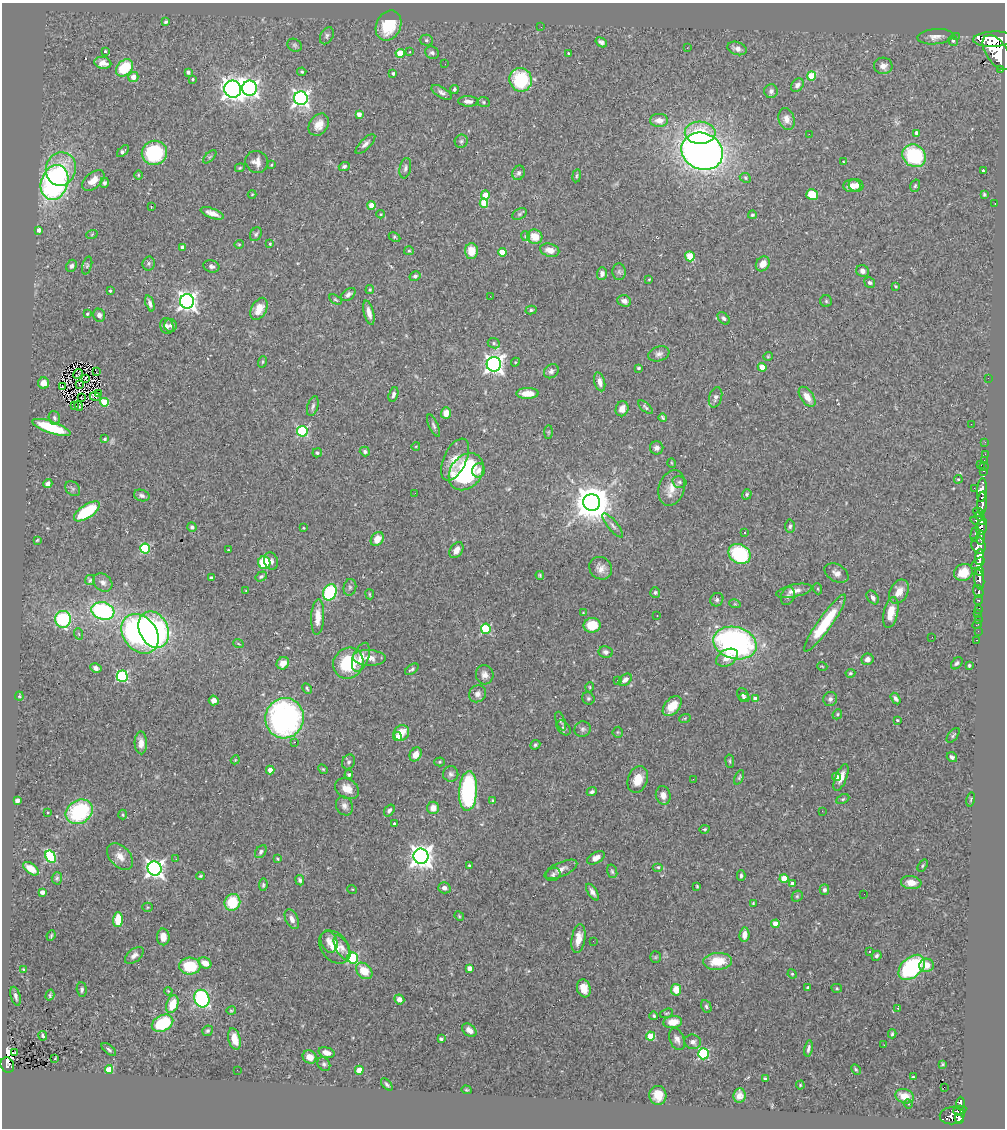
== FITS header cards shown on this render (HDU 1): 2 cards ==
NAXIS1  =                 1003
NAXIS2  =                 1126

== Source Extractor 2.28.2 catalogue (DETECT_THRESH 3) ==
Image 1003 x 1126 px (HDU 1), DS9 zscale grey, 1 PNG px = 1 image px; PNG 1007 x 1130 px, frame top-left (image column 1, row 1126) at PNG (2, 3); each listed source drawn as its Kron ellipse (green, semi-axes under 4 px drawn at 4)
Background 0.857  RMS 0.03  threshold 0.0911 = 3 sigma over >= 5 px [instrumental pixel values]
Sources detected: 452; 1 with non-positive FLUX_AUTO (blend fragments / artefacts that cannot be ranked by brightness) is neither listed nor drawn; the other 451 listed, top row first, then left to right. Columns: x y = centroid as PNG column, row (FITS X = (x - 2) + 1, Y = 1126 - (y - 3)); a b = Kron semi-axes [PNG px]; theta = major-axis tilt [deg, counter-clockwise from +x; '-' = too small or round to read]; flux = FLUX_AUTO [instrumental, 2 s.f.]
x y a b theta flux
166 22 4 3 - 3.2
389 26 16 12 66 79
541 27 2 2 - 36
327 36 9 6 61 5.6
956 36 2 2 - 11
935 37 18 7 5 13
994 39 20 7 2 6800
426 40 6 5 - 3.6
953 41 5 4 - 3.2
601 42 6 4 -34 5.7
294 45 7 6 - 4.2
687 48 3 2 - 2.2
737 48 10 6 -18 9.6
106 52 3 3 - 23
410 52 2 2 - 1.2
400 53 4 4 - 51
432 53 7 6 - 5
569 53 3 3 - 2.7
997 53 20 10 -56 8500
103 63 8 6 -9 17
445 64 2 2 - 3.6
883 66 9 8 - 11
125 68 10 7 44 91
1001 69 3 3 - 120
188 72 4 3 - 4.2
302 72 4 3 - 2.8
393 73 3 3 - 3.8
811 76 4 4 - 75
133 77 5 5 - 18
193 79 3 3 - 2.3
521 80 12 11 - 120
797 85 7 5 46 8.3
250 88 7 7 - 760
233 89 9 8 - 1300
454 89 4 4 - 3.7
771 91 7 6 - 6.5
442 92 11 5 -32 7.3
301 98 7 7 - 700
468 101 10 5 -2 11
484 102 6 5 - 3.1
359 114 4 4 - 13
787 119 11 8 -76 15
659 120 9 6 0 14
319 125 12 9 54 21
700 133 15 11 -2 71
917 133 4 3 - 9.2
809 134 2 2 - 27
461 141 6 6 - 4.8
365 144 13 5 44 7.9
123 151 7 3 43 9
702 151 21 18 -26 1600
154 153 12 12 - 160
914 156 12 10 -37 150
210 157 8 3 45 2.8
257 162 11 10 - 15
844 162 3 2 - 1.6
271 165 3 2 - 1.8
344 166 5 4 - 4.7
240 168 5 3 - 2.3
405 168 10 5 79 6.1
61 169 17 15 72 65
983 171 3 3 - 3.6
519 173 7 6 - 5.9
138 175 5 3 - 2.1
577 176 6 3 81 2.8
745 178 6 4 -25 2.8
93 181 13 8 39 21
55 182 18 13 71 500
104 183 5 4 - 5
856 185 7 6 - 14
852 186 8 6 4 18
915 186 6 4 73 3
252 194 4 3 - 1.5
812 194 6 5 - 50
984 194 4 3 - 2.7
485 195 4 4 - 31
484 203 5 4 - 54
995 203 2 2 - 4.5
371 205 4 4 - 35
151 207 3 2 - 1.3
212 213 12 5 -20 16
380 214 4 4 - 2.4
520 214 8 5 27 4.3
752 215 4 4 - 2.8
38 230 4 4 - 15
92 234 6 3 20 2.1
256 234 7 5 64 4.1
525 236 5 3 - 2.1
394 237 6 4 -27 3
535 237 8 7 - 29
239 244 5 4 - 2.3
270 244 3 3 - 2.4
183 247 4 4 - 13
550 250 10 6 -16 17
409 251 5 4 - 2.6
471 251 8 6 -88 33
502 252 4 4 - 37
690 256 5 5 - 61
149 264 7 6 - 4.3
763 264 8 6 52 17
87 265 9 4 74 4.1
72 266 6 5 - 6.2
211 266 8 6 -17 6.7
862 271 6 6 - 8.9
619 272 8 6 -86 5.9
602 273 6 5 - 10
415 276 6 4 33 4.3
649 279 3 3 - 1.6
870 282 5 5 - 5
896 286 3 2 - 2.4
370 290 4 4 - 2.3
110 291 3 3 - 3.6
348 294 8 5 38 6.6
490 296 2 2 - 22
335 300 7 4 -30 2.9
187 301 7 7 - 970
624 301 7 5 -20 8.2
826 301 6 6 - 3.3
150 303 8 4 -71 8.7
259 309 12 7 62 28
531 310 6 4 14 3.8
369 313 12 5 -76 14
87 314 3 3 - 2.4
99 315 6 6 - 7.5
724 318 7 5 -47 5.4
170 325 6 6 - 5.5
167 326 8 6 -72 7.8
494 343 6 5 - 3.9
659 354 11 7 18 8.1
768 356 5 4 - 2.2
262 362 6 4 71 2.6
515 362 4 4 - 2.1
494 364 7 7 - 940
762 367 4 4 - 29
638 368 4 3 - 3.6
551 371 8 6 40 6.5
96 372 2 2 - 1.6
78 374 5 2 - 3.2
85 378 3 2 - 1
988 378 2 2 - 120
600 382 9 5 -75 12
44 383 5 5 - 17
79 385 3 2 - 1.2
62 386 4 2 - 0.42
98 393 2 2 - 2.4
527 393 11 5 1 26
393 394 7 4 74 6.6
95 397 6 3 -24 4.1
715 397 10 6 74 9
807 397 11 6 -55 21
82 398 4 2 - 0.64
104 402 4 4 - 74
74 406 3 3 - 3.3
79 406 5 2 - 4.2
313 406 10 5 73 5.5
646 407 9 4 -42 4.1
622 409 7 6 - 15
446 413 6 5 - 19
54 418 7 5 -72 5.4
663 418 4 3 - 2.9
971 424 3 2 - 1.6
434 426 12 4 -65 5.6
51 427 20 6 -19 110
302 431 5 5 - 210
548 432 7 4 89 3
105 439 3 3 - 3.8
985 442 2 2 - 15
416 446 4 3 - 1.5
657 448 6 6 - 8.2
365 451 5 4 - 4.5
317 453 5 4 - 3.6
985 454 2 2 - 13
455 459 22 11 65 31
984 460 2 2 - 13
672 463 5 3 - 1.6
980 464 3 2 - 100
984 467 4 3 - 44
478 470 7 6 - 11
984 471 3 2 - 34
466 472 20 15 52 220
958 479 4 3 - 2.3
679 482 7 5 -15 4.6
48 484 4 4 - 7.5
672 488 18 12 72 28
974 488 2 2 - 14
73 489 8 6 -46 5.4
982 490 12 5 86 2000
415 493 3 2 - 1.6
747 494 5 4 - 3.8
142 495 8 5 -19 6.4
592 503 8 8 - 5200
982 503 11 4 86 1800
87 511 15 6 34 100
978 512 5 3 - 380
980 516 5 3 - 440
978 521 8 3 -10 700
613 525 15 5 -50 8.2
790 526 7 4 87 4.2
192 527 5 4 - 5.2
981 527 7 5 84 820
303 528 3 2 - 1.9
744 532 3 2 - 3.2
975 534 8 4 78 370
980 538 7 4 84 590
377 539 7 5 51 21
37 540 3 3 - 1.9
979 545 8 7 - 1800
145 549 5 5 - 130
229 550 3 3 - 2.5
456 550 9 6 56 15
739 554 11 9 -33 140
979 557 8 4 83 2200
271 561 9 6 -72 8.7
264 563 6 6 - 75
978 563 8 4 37 1700
601 568 12 10 -47 16
980 571 4 3 - 560
963 572 10 8 26 33
837 573 13 8 -30 11
540 575 4 3 - 2.5
261 577 6 4 32 3.8
211 578 4 3 - 3.4
979 579 10 5 -81 1500
90 580 5 5 - 3.3
103 582 10 8 -40 11
350 587 8 6 77 5
818 589 5 3 - 2.1
246 591 2 2 - 1.2
794 591 18 6 11 16
978 591 6 5 - 450
330 592 8 6 65 170
655 592 5 5 - 4.7
899 592 13 9 61 22
370 594 5 2 - 2.1
788 596 9 6 70 6
873 598 7 5 -52 6.8
717 600 7 6 - 5.2
978 600 5 3 - 170
735 604 6 3 -17 2.1
978 609 4 3 - 41
103 611 12 8 -16 280
891 612 15 7 78 29
583 613 3 3 - 1.7
978 614 2 2 - 8.4
657 616 2 2 - 1
318 617 18 6 87 26
63 619 8 8 - 170
978 619 2 2 - 12
825 623 34 7 55 97
977 624 5 2 - 13
592 625 8 7 - 52
486 629 5 5 - 140
154 630 19 14 -64 400
978 631 2 2 - 9.7
79 634 6 3 -71 2.2
140 634 21 16 -53 490
932 637 2 2 - 10
977 640 3 2 - 12
238 643 5 3 - 1.9
735 643 22 16 -15 540
606 652 7 6 - 6.5
361 657 15 7 68 23
369 658 16 8 -2 21
727 658 12 8 29 24
867 659 6 5 - 8.2
283 663 6 5 - 20
348 663 16 14 51 110
957 663 7 5 48 4.5
969 665 3 3 - 4.2
822 666 5 3 - 1.7
96 668 6 4 -29 9
412 669 8 4 36 4.6
850 673 5 4 - 2.9
485 675 9 8 - 11
122 676 5 5 - 220
617 680 2 2 - 3.8
625 680 7 5 39 9.1
590 687 5 3 - 2
307 688 6 3 -63 2.7
478 694 9 8 - 10
743 695 7 5 -53 5.4
19 696 4 4 - 2.1
588 698 6 6 - 4
744 698 5 3 - 4.6
755 699 4 4 - 18
830 699 7 6 - 6.5
895 699 6 4 -57 5.2
214 700 5 5 - 11
672 706 12 7 49 37
837 714 5 4 - 2.6
285 718 20 19 - 540
685 718 6 3 19 2.3
897 720 3 3 - 2.4
561 721 10 4 -70 4.1
564 728 8 5 -49 4.8
583 729 8 7 - 5.9
618 732 5 5 - 2.5
401 733 8 7 - 32
953 735 9 4 51 3.8
397 736 4 4 - 16
294 742 3 2 - 2.7
141 743 11 6 -88 14
535 745 5 4 - 4.3
416 754 7 5 61 19
952 757 5 4 - 6.5
235 760 4 3 - 1.9
730 761 7 3 -82 2.7
348 762 8 6 62 4.9
440 762 5 4 - 2.3
323 769 5 4 - 2.5
270 770 4 3 - 31
451 774 8 7 - 6.1
349 775 4 4 - 4
739 777 8 4 65 3.1
837 777 4 4 - 15
841 777 14 5 69 18
638 779 14 10 72 29
693 779 3 2 - 2.7
347 789 13 9 -32 21
468 791 20 9 87 250
592 792 5 4 - 4.3
663 795 9 7 -76 14
843 799 7 4 26 3.2
971 799 7 4 78 3.1
493 800 4 4 - 2.9
17 801 4 4 - 5.8
344 806 10 8 -59 8.8
433 808 6 6 - 16
389 810 6 4 54 5.4
822 811 2 2 - 3.9
48 812 3 2 - 1.5
79 812 14 11 32 180
123 815 5 4 - 2.5
394 824 3 3 - 2.4
705 829 5 4 - 3.1
261 852 7 5 53 4.7
120 856 16 10 -47 21
421 856 7 7 - 1700
50 857 6 5 - 160
596 858 9 5 30 15
176 859 3 2 - 1.8
277 859 4 3 - 2.5
469 865 3 3 - 2.3
923 866 7 4 55 3.1
658 867 5 4 - 3.9
155 868 7 7 - 930
31 869 9 5 -36 26
561 869 18 7 24 15
612 871 7 5 -72 3.8
553 874 8 6 32 5.3
200 876 4 3 - 2.4
741 876 5 3 - 4.2
57 878 6 5 - 3.6
784 878 4 4 - 42
300 880 5 4 - 4.2
911 883 10 6 -8 21
792 884 4 3 - 10
263 885 6 4 82 3.5
697 886 3 2 - 2.1
444 888 6 5 - 9
352 889 5 3 - 1.7
824 890 5 4 - 5.6
42 892 4 3 - 14
592 892 9 4 -58 8.7
864 894 2 2 - 1.3
797 896 6 5 - 3.3
232 902 8 7 - 72
753 903 3 2 - 2.1
147 907 5 4 - 2.4
459 916 5 4 - 2.3
292 919 10 6 -63 12
118 920 7 5 88 47
775 924 4 4 - 35
744 935 7 5 83 15
51 936 5 3 - 2.5
163 937 8 6 -89 18
578 939 15 6 80 21
593 941 2 2 - 3.8
329 942 11 8 -70 14
335 947 18 13 -50 34
342 947 13 6 -62 9.9
870 951 3 2 - 2.5
134 955 11 6 39 10
877 956 5 4 - 4.6
655 957 5 5 - 2.9
353 958 5 5 - 200
717 961 14 8 4 53
205 963 7 5 -30 24
926 965 7 6 - 23
190 966 11 8 -2 87
912 967 15 10 42 270
469 968 4 4 - 21
23 969 3 3 - 1.6
364 971 9 6 -45 36
792 974 5 4 - 2.5
808 987 3 3 - 4.8
584 988 9 6 -74 22
837 988 5 4 - 3.1
82 989 7 5 -87 4.7
676 990 6 5 - 28
168 991 4 2 - 2
50 995 5 3 - 2.8
16 996 10 5 -74 7.1
202 999 9 7 -69 230
399 999 5 5 - 14
172 1004 9 5 71 43
706 1006 7 4 -64 4.5
898 1008 3 2 - 1.3
231 1011 5 3 - 2.4
666 1013 7 3 21 2.2
654 1016 4 3 - 3.3
673 1022 9 6 7 27
162 1023 11 8 27 120
469 1030 8 5 -38 16
207 1031 6 5 - 3.6
892 1034 4 3 - 3
43 1036 5 3 - 4.4
650 1036 4 4 - 68
234 1039 11 6 -76 26
441 1039 4 3 - 5.1
677 1039 11 7 -69 9.6
693 1042 8 7 - 8.1
884 1045 2 2 - 1.2
808 1048 8 3 79 4.9
109 1049 8 4 -38 4.4
15 1052 3 2 - 6
327 1053 8 5 -17 15
703 1054 5 5 - 210
310 1057 7 6 - 21
55 1058 3 2 - 1.3
324 1064 7 6 - 4.7
943 1064 3 2 - 2.5
7 1065 8 6 -64 190
109 1069 4 4 - 95
237 1070 2 2 - 3
359 1070 4 4 - 42
856 1070 6 4 -61 2.8
913 1077 3 3 - 1.9
765 1078 3 3 - 3
387 1084 7 4 -47 4.4
800 1085 4 4 - 2
944 1087 2 2 - 680
466 1090 5 4 - 2.1
658 1095 9 8 - 24
739 1096 7 6 - 12
905 1096 9 7 -19 27
960 1103 7 4 88 250
908 1104 5 4 - 2.7
960 1110 6 4 11 390
952 1116 12 8 7 1000
959 1119 4 4 - 570
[1 non-positive-flux detection neither listed nor drawn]